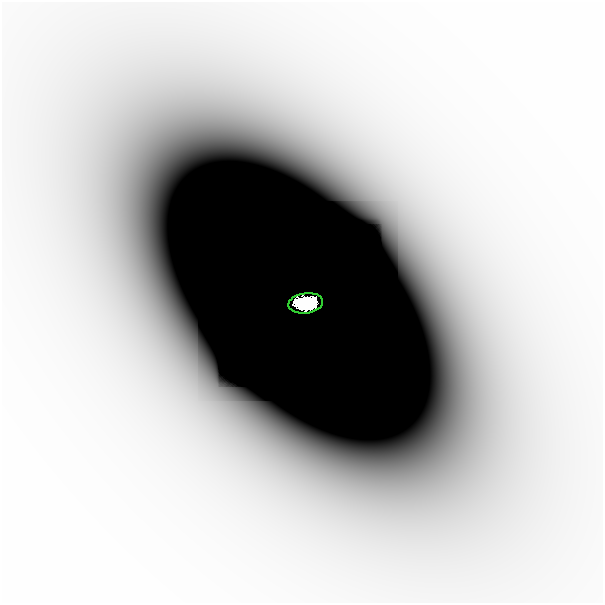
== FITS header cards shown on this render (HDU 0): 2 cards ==
NAXIS1  =                  601
NAXIS2  =                  601

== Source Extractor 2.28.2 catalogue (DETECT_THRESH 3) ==
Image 601 x 601 px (HDU 0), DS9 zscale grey, 1 PNG px = 1 image px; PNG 605 x 605 px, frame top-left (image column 1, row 601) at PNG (2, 2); each listed source drawn as its Kron ellipse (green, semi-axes under 4 px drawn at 4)
Background -2.30e-08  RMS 8.3e-09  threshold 2.50e-08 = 3 sigma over >= 5 px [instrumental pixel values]
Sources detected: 3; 2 with non-positive FLUX_AUTO (blend fragments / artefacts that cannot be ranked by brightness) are neither listed nor drawn; the other 1 listed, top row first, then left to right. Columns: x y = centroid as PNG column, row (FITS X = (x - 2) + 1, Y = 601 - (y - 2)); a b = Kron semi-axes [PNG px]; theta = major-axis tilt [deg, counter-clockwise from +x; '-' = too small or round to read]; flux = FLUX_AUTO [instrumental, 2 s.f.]
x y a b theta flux
306 303 17 10 7 8.6
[2 non-positive-flux detections neither listed nor drawn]